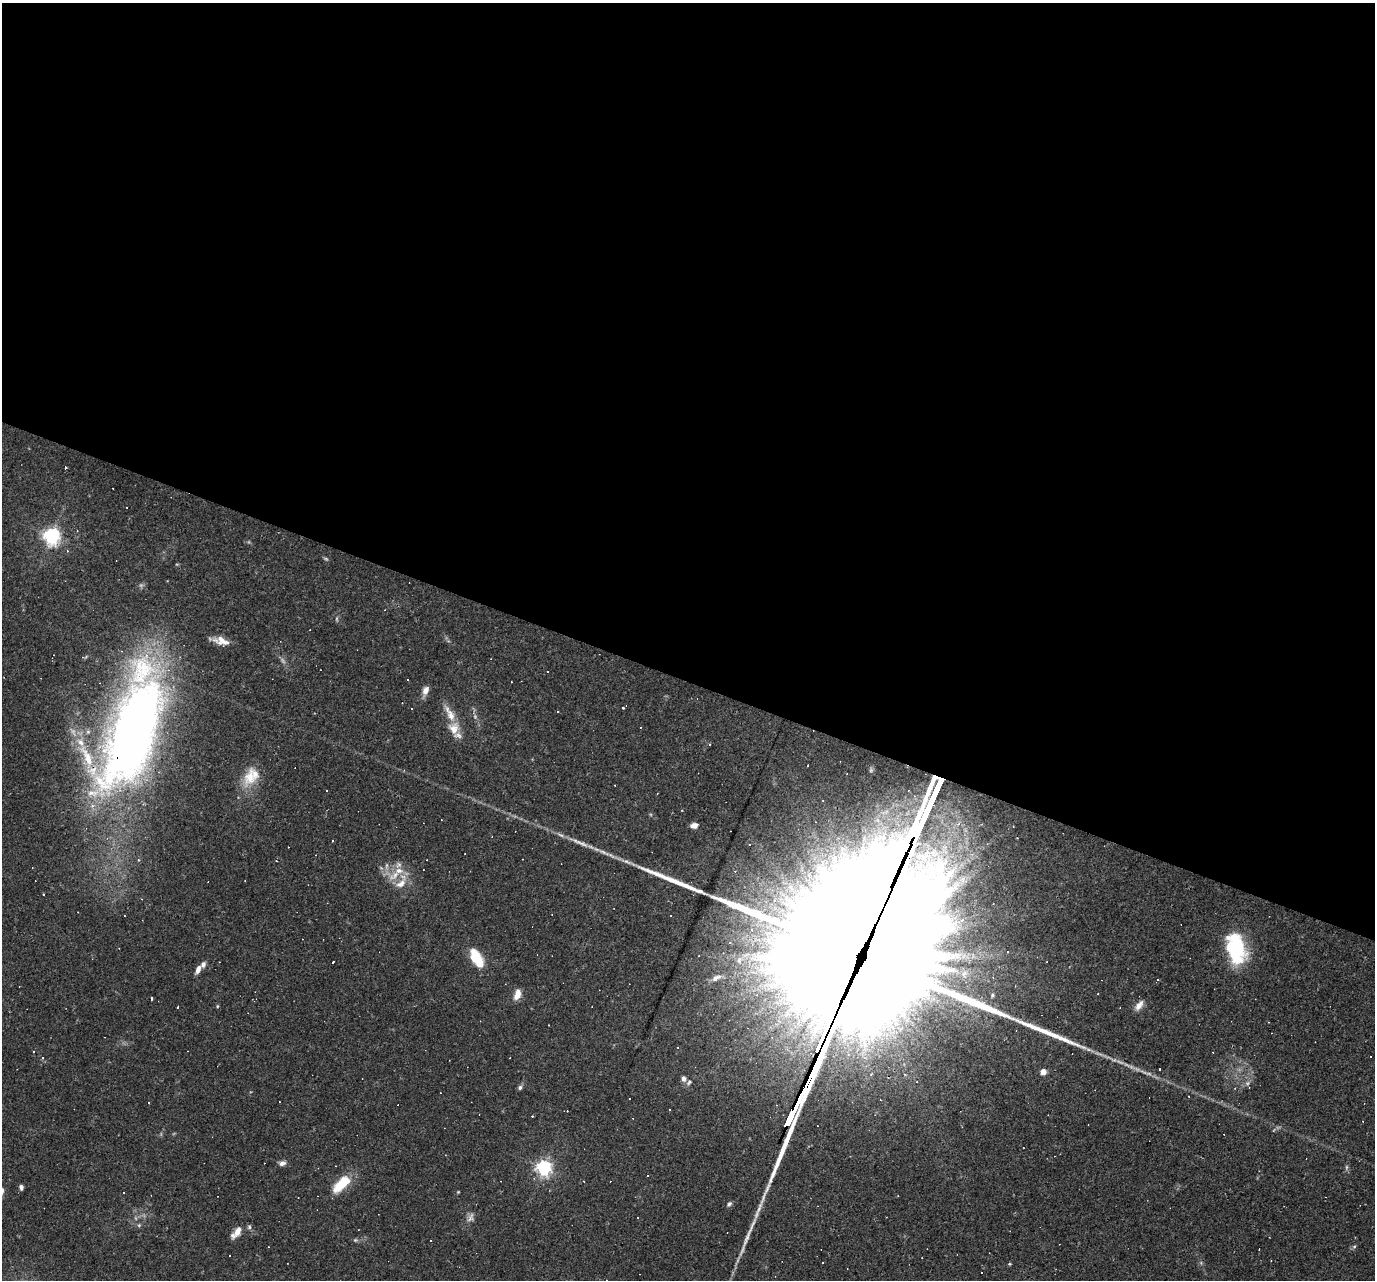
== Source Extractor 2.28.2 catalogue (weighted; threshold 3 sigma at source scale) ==
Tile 3 of 4 x 4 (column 3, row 1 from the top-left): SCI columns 2749-4121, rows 4099-5376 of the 5495 x 5510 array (HDU 1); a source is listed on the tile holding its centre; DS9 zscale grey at full resolution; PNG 1377 x 1282 px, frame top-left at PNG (2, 3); no overlay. Shown black and unused: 53% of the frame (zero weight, under 2 of 3 exposures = <1% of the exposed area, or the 3 px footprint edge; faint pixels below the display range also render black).
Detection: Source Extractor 2.28.2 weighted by HDU 2 'WHT'; one run over the whole footprint, this tile lists its part. Background 0.0261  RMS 0.0036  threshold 0.016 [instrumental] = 3 sigma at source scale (4.5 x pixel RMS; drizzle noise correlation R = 1.50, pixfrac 1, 0.05/0.05 arcsec/px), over >= 5 px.
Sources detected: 125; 4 too faint to see at this stretch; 2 inside a brighter object's white glare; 46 cosmic-ray / hot-pixel residue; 5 long thin detections or spike segments (spike, bleed or trail) — not listed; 8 inside a brighter listed object's ellipse — not listed separately; the other 60 listed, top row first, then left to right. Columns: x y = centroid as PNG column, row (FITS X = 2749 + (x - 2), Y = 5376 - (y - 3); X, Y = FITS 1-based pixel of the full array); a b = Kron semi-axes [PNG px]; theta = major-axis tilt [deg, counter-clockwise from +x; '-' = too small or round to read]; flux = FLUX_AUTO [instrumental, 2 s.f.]
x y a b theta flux
65 467 3 3 - 2.1
52 536 6 6 - 140
67 551 5 4 - 0.5
326 559 7 4 -30 0.5
220 641 21 8 -15 4
408 680 3 2 - 0.4
425 691 11 7 69 2.5
411 708 3 2 - 0.35
623 708 3 2 - 0.31
558 711 3 2 - 0.42
454 728 18 15 -87 5.5
133 731 120 42 71 380
80 742 14 9 -50 4.1
808 765 2 2 - 0.28
250 777 31 16 75 9.2
694 825 7 5 7 1.8
885 842 4 3 - 2.1
582 843 25 5 -25 3.2
138 860 4 4 - 0.61
386 865 9 4 81 0.94
395 875 22 9 38 5
401 884 18 10 45 4.2
1237 946 40 19 -79 24
1008 952 3 2 - 0.35
475 957 15 11 -72 9.6
867 957 132 32 67 35000
333 962 3 3 - 2.7
198 969 11 5 64 2
716 978 12 5 29 1.3
1157 979 3 3 - 3.5
517 994 12 7 72 3.5
992 995 5 4 - 0.46
151 998 4 3 - 0.82
1139 1005 14 7 56 2.4
217 1006 5 3 - 0.38
177 1007 3 2 - 0.5
549 1025 3 2 - 0.28
33 1052 3 3 - 0.4
43 1058 4 3 - 0.47
1043 1072 7 7 - 1.8
684 1078 6 5 - 1.4
689 1082 7 5 42 0.82
520 1088 6 5 - 0.83
282 1163 9 6 11 1.4
1346 1167 8 4 82 0.72
544 1168 6 6 - 110
648 1176 3 3 - 0.85
342 1184 25 10 44 11
21 1187 6 4 -80 1
458 1192 4 4 - 0.3
729 1204 7 5 46 0.85
470 1217 15 7 66 1.8
139 1225 6 4 45 0.53
249 1227 7 5 -88 0.73
236 1233 15 7 50 3.6
355 1240 6 5 - 0.6
430 1240 3 2 - 0.45
1354 1246 6 4 2 0.55
1009 1264 5 4 - 0.36
981 1272 2 2 - 0.26
Overlapping masked pixels (flux is a lower limit): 2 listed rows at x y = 133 731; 867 957